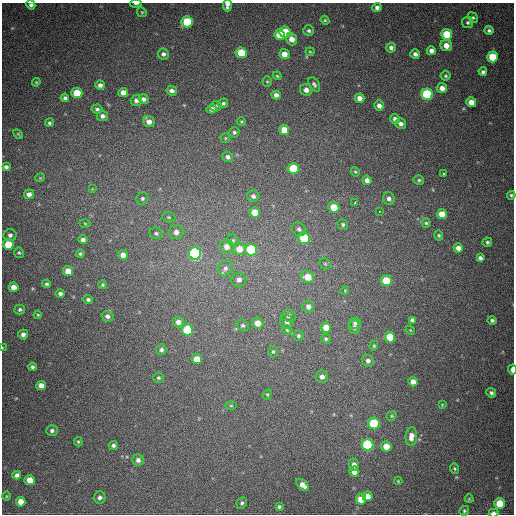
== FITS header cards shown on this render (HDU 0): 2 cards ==
NAXIS1  =                  512
NAXIS2  =                  512

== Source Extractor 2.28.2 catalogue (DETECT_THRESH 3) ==
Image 512 x 512 px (HDU 0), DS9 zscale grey, 1 PNG px = 1 image px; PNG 516 x 516 px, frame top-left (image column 1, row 512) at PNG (2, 3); each listed source drawn as its Kron ellipse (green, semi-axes under 4 px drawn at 4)
Background 663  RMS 19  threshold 57.2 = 3 sigma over >= 5 px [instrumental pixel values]
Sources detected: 176; all 176 listed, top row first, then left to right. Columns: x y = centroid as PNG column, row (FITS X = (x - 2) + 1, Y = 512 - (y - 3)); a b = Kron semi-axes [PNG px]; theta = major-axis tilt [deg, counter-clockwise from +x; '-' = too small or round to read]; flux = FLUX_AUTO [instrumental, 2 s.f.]
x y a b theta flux
136 4 6 3 3 3000
31 5 4 4 - 3700
227 5 6 4 87 5500
377 7 4 4 - 4700
142 12 5 4 - 1600
473 18 5 4 - 2300
325 20 4 4 - 1600
187 22 6 5 - 53000
468 23 5 5 - 2600
489 30 4 4 - 3000
309 31 5 5 - 3000
285 32 5 5 - 44000
447 34 5 5 - 41000
280 35 5 5 - 33000
292 39 6 5 - 12000
446 45 6 5 - 12000
391 48 5 4 - 4300
431 51 4 4 - 5700
310 52 4 4 - 1400
241 53 5 5 - 34000
163 54 6 5 - 4100
284 54 5 5 - 11000
415 54 5 4 - 4700
492 57 5 5 - 42000
483 72 4 4 - 3300
277 76 4 3 - 1300
446 76 5 5 - 1900
36 82 4 4 - 1300
267 82 5 4 - 1500
314 84 8 5 -58 3000
100 85 5 4 - 5000
442 88 5 5 - 7900
306 90 6 5 - 6900
172 91 5 5 - 5100
77 93 5 5 - 35000
123 93 5 4 - 11000
427 94 6 5 - 110000
276 95 5 4 - 5500
65 98 4 4 - 3600
359 98 5 4 - 8100
144 99 5 4 - 4400
136 100 6 5 - 5500
471 102 5 4 - 12000
223 103 5 4 - 2500
379 105 5 5 - 5500
216 106 5 5 - 3100
97 109 5 4 - 2700
212 109 5 4 - 5400
102 116 5 5 - 4700
395 119 5 5 - 5000
149 122 6 5 - 7700
241 122 5 4 - 1600
49 123 4 4 - 2200
401 124 5 5 - 5700
284 130 5 5 - 19000
234 132 5 5 - 2600
18 134 6 3 -44 1400
225 138 5 4 - 1600
228 157 5 5 - 4100
6 167 4 4 - 3400
293 169 5 5 - 56000
355 172 5 4 - 1400
444 174 4 3 - 1400
40 178 5 3 - 1000
367 180 5 4 - 5900
419 180 5 4 - 2100
92 189 4 4 - 1100
29 194 5 5 - 6600
511 195 4 4 - 2100
253 196 6 6 - 4000
142 198 6 5 - 2700
389 199 6 6 - 4700
355 203 3 3 - 4800
334 207 5 5 - 24000
380 211 3 2 - 3400
255 212 5 5 - 19000
442 214 5 5 - 17000
169 217 7 5 -19 2400
85 223 5 3 - 1400
426 223 4 4 - 1700
343 224 5 5 - 2400
299 229 7 6 - 4100
176 232 7 7 - 6800
156 233 7 5 -26 3000
10 235 6 6 - 4300
439 235 5 4 - 1900
304 238 6 5 - 70000
83 240 4 4 - 5000
233 240 7 5 -68 2200
487 242 5 4 - 2300
8 244 5 5 - 27000
227 247 7 7 - 8900
458 248 5 4 - 8400
239 249 6 6 - 15000
251 250 6 5 - 80000
19 253 5 5 - 2000
195 253 6 6 - 220000
80 254 4 4 - 2100
123 255 5 5 - 7700
480 258 4 4 - 4100
325 264 6 5 - 2100
225 268 8 7 - 5200
68 271 5 5 - 16000
308 277 6 6 - 18000
239 280 7 7 - 6500
386 281 5 5 - 35000
46 284 4 4 - 2300
102 285 4 4 - 1800
14 287 5 4 - 9200
345 291 4 3 - 910
60 293 5 4 - 3600
88 299 5 4 - 2800
308 307 6 5 - 5600
20 310 5 5 - 2700
38 315 4 4 - 1400
289 315 7 6 - 4400
107 316 6 5 - 4400
412 320 4 4 - 2900
492 320 5 4 - 3000
178 322 5 5 - 6700
287 322 7 6 - 4300
258 323 5 5 - 13000
355 323 6 5 - 2600
243 325 6 5 - 2600
355 327 7 5 -88 4100
326 328 5 5 - 17000
187 330 5 5 - 67000
287 330 5 4 - 1700
410 330 5 4 - 1200
23 334 5 5 - 5000
298 336 5 5 - 2400
390 337 5 5 - 28000
326 339 5 4 - 2000
374 346 5 4 - 1500
2 348 4 2 - 1100
161 350 5 5 - 3600
273 351 6 4 88 2100
197 359 5 5 - 15000
368 361 6 6 - 4600
32 367 4 4 - 2600
512 370 5 3 - 8000
322 377 6 6 - 5800
158 378 5 5 - 1900
413 382 5 4 - 7900
41 385 5 4 - 9500
491 393 5 4 - 3100
267 394 5 4 - 1600
442 405 3 3 - 1000
231 406 5 3 - 1400
392 416 5 4 - 1700
374 423 6 5 - 81000
52 431 6 5 - 3300
411 436 9 5 84 9800
78 442 5 4 - 1600
113 445 4 4 - 3300
368 445 6 6 - 120000
386 446 5 5 - 15000
138 460 6 5 - 5100
354 464 6 5 - 6700
455 469 5 4 - 1700
354 472 5 5 - 9100
17 475 4 4 - 4900
30 480 5 5 - 18000
398 481 4 3 - 1200
303 485 7 4 -40 8500
6 496 4 3 - 1000
367 496 5 5 - 10000
100 498 6 6 - 4200
361 499 5 5 - 20000
469 499 4 4 - 1200
21 502 5 4 - 12000
242 503 6 5 - 2600
499 503 5 5 - 27000
279 507 4 4 - 2500
464 511 5 4 - 1900
493 513 5 3 - 7300
At the frame edge (FLAGS 8, measured only in part): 7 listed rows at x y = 136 4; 31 5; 227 5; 511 195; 2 348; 512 370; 493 513